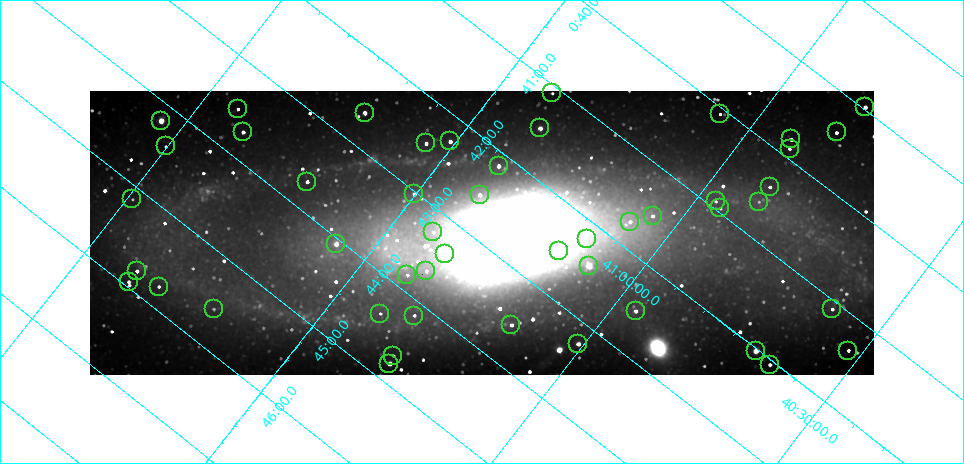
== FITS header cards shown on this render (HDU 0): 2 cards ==
NAXIS1  =                  784 / Axis length
NAXIS2  =                  284 / Axis length

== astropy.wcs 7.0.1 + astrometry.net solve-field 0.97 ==
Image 784 x 284 px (HDU 0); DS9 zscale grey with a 90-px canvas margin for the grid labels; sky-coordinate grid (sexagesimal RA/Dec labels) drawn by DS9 from the SOLVED WCS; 48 Tycho-2 reference stars matched to detected sources circled (green)
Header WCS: RA---TAN/DEC--TAN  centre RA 00:42:54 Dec +41:20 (10.72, +41.33 deg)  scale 8 arcsec/px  FOV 104.5' x 37.9'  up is -52 deg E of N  parity normal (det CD < 0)
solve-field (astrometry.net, Tycho-2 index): VERIFIED the header's WCS against the Tycho-2 star catalogue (verified at 5 index scales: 5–48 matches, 0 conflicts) and refined it, rather than solving blind
Solved WCS: RA---TAN-SIP/DEC--TAN-SIP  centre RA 00:42:54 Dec +41:20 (10.72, +41.33 deg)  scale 8 arcsec/px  FOV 104.5' x 37.8'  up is -52 deg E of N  parity normal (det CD < 0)
The solver's refit moves the header's centre by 3.5 arcsec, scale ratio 0.9999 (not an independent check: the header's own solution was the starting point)
Tycho-2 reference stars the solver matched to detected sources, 48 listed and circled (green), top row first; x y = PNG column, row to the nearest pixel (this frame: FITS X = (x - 90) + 1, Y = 284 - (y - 91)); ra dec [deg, ICRS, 3 dp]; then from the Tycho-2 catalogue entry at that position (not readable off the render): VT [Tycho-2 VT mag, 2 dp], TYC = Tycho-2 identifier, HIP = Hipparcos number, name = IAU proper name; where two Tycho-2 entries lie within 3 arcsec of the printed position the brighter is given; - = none
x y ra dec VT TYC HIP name
552 93 10.270 +41.396 11.86 2805-219-1 - -
865 107 9.743 +40.824 10.78 2788-276-1 - -
238 109 10.879 +41.927 11.82 2805-134-1 - -
365 113 10.656 +41.699 9.58 2805-789-1 - -
720 114 10.017 +41.072 11.47 2801-1453-1 - -
161 121 11.047 +42.046 9.45 2805-1072-1 - -
540 128 10.374 +41.370 10.16 2805-213-1 - -
243 132 10.923 +41.887 10.15 2805-152-1 - -
837 132 9.853 +40.841 11.32 2788-930-1 - -
791 139 9.950 +40.911 10.75 2788-108-1 - -
450 141 10.568 +41.510 11.29 2805-2124-1 - -
426 143 10.616 +41.550 10.67 2805-2192-1 - -
166 146 11.100 +42.003 11.22 2805-248-1 - -
790 149 9.976 +40.902 11.08 2788-362-1 - -
499 166 10.538 +41.392 10.59 2805-2135-1 - -
307 182 10.923 +41.707 10.89 2805-2155-1 - -
770 187 10.099 +40.885 10.62 2801-1998-1 - -
414 194 10.757 +41.502 11.21 2805-2136-1 - -
480 195 10.639 +41.386 11.36 2805-2208-1 - -
132 199 11.286 +41.988 11.23 2805-2159-1 - -
716 201 10.230 +40.961 11.47 2801-2047-1 - -
759 202 10.154 +40.885 11.89 2801-2012-1 - -
720 208 10.238 +40.944 11.79 2801-2058-1 - -
653 216 10.377 +41.053 11.36 2801-2079-1 - -
630 222 10.431 +41.085 11.65 2801-2062-1 - -
433 232 10.811 +41.416 11.59 2805-2157-1 - -
587 239 10.549 +41.138 12.52 2801-2061-1 - -
336 244 11.016 +41.571 9.16 2805-2199-1 3447 -
559 251 10.628 +41.169 11.22 2801-2073-1 - -
445 254 10.840 +41.365 11.39 2805-2131-2 - -
589 266 10.609 +41.097 10.73 2801-2063-1 - -
137 271 11.445 +41.882 11.95 2805-200-1 - -
426 271 10.914 +41.376 10.74 2805-2142-1 - -
407 275 10.959 +41.403 11.28 2805-2128-1 - -
129 282 11.486 +41.881 11.65 2805-1585-1 - -
159 287 11.442 +41.822 12.02 2805-2206-1 - -
214 309 11.393 +41.696 10.94 2805-2164-1 - -
832 309 10.272 +40.610 11.29 2801-2035-1 - -
636 311 10.629 +40.954 9.37 2801-2009-1 3333 -
380 314 11.098 +41.398 11.60 2805-2202-1 - -
414 316 11.041 +41.336 11.24 2805-2210-1 - -
511 325 10.886 +41.153 10.99 2801-2037-1 - -
578 344 10.809 +41.009 9.29 2801-2078-1 - -
756 351 10.506 +40.688 7.08 2801-2025-1 3293 -
848 351 10.339 +40.526 11.30 2801-884-1 - -
393 356 11.172 +41.318 11.25 2805-108-1 - -
389 364 11.198 +41.314 9.30 2805-117-1 - -
770 365 10.513 +40.645 11.79 2801-1237-1 - -